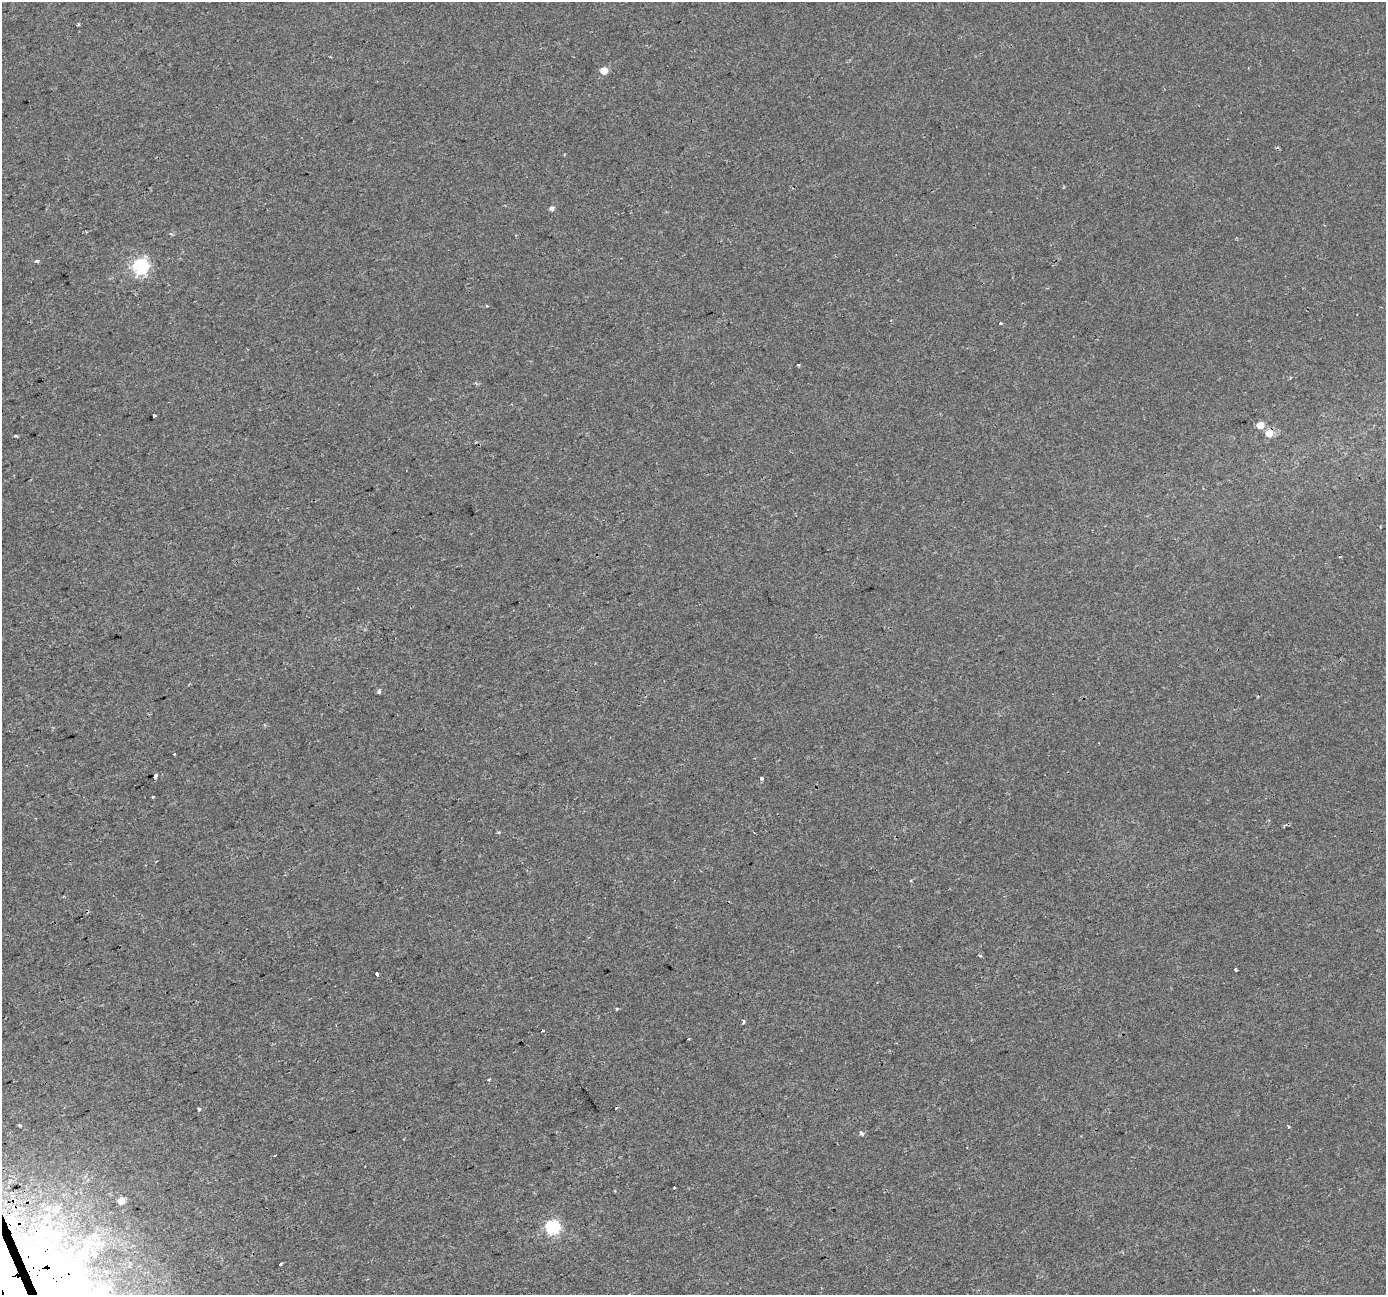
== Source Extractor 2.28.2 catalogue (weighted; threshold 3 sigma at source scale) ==
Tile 7 of 4 x 4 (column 3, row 2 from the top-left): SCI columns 2796-4179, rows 2676-3968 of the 5624 x 5415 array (HDU 1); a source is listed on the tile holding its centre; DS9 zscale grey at full resolution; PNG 1388 x 1297 px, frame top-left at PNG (2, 2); no overlay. Shown black and unused: <1% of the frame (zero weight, under 2 of 3 exposures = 2% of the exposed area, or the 3 px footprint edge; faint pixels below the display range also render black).
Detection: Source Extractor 2.28.2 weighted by HDU 2 'WHT'; one run over the whole footprint, this tile lists its part. Background 0.00151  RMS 0.0035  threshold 0.0157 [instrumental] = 3 sigma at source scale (4.5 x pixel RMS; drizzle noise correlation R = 1.50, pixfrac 1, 0.0396/0.0396 arcsec/px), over >= 5 px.
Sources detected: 41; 1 inside a brighter object's white glare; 7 cosmic-ray / hot-pixel residue — not listed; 1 inside a brighter listed object's ellipse — not listed separately; the other 32 listed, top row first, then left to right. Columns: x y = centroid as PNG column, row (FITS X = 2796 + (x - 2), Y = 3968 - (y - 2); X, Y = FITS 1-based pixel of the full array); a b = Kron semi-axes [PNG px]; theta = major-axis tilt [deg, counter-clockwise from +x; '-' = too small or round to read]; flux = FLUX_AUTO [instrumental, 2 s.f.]
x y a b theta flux
78 24 4 3 - 0.45
604 71 5 5 - 5.3
552 208 5 5 - 1.1
37 261 4 3 - 0.91
140 266 7 6 - 75
1000 323 3 3 - 0.88
154 415 4 3 - 2.7
1260 425 5 5 - 5.4
1269 433 6 6 - 5.4
16 436 6 3 6 0.41
379 692 5 5 - 0.61
174 754 2 2 - 0.33
155 776 4 3 - 2.3
761 778 4 3 - 2
153 797 3 3 - 0.99
1235 970 3 3 - 0.64
377 974 4 3 - 0.93
616 1009 4 3 - 0.51
743 1022 4 3 - 3.4
543 1030 3 3 - 0.83
489 1079 3 3 - 0.57
199 1109 3 3 - 1.3
20 1126 3 3 - 1.3
1288 1127 4 3 - 0.45
861 1133 7 5 -52 0.75
275 1155 3 3 - 0.63
121 1201 7 6 - 2.8
553 1227 6 6 - 54
24 1236 4 3 - 2.9
82 1253 11 9 45 4.9
281 1264 3 3 - 1.4
11 1276 67 30 -62 160
Overlapping masked pixels (flux is a lower limit): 2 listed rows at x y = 1269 433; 11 1276
Isophote crosses this tile's border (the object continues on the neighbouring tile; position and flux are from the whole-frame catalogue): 1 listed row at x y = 11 1276